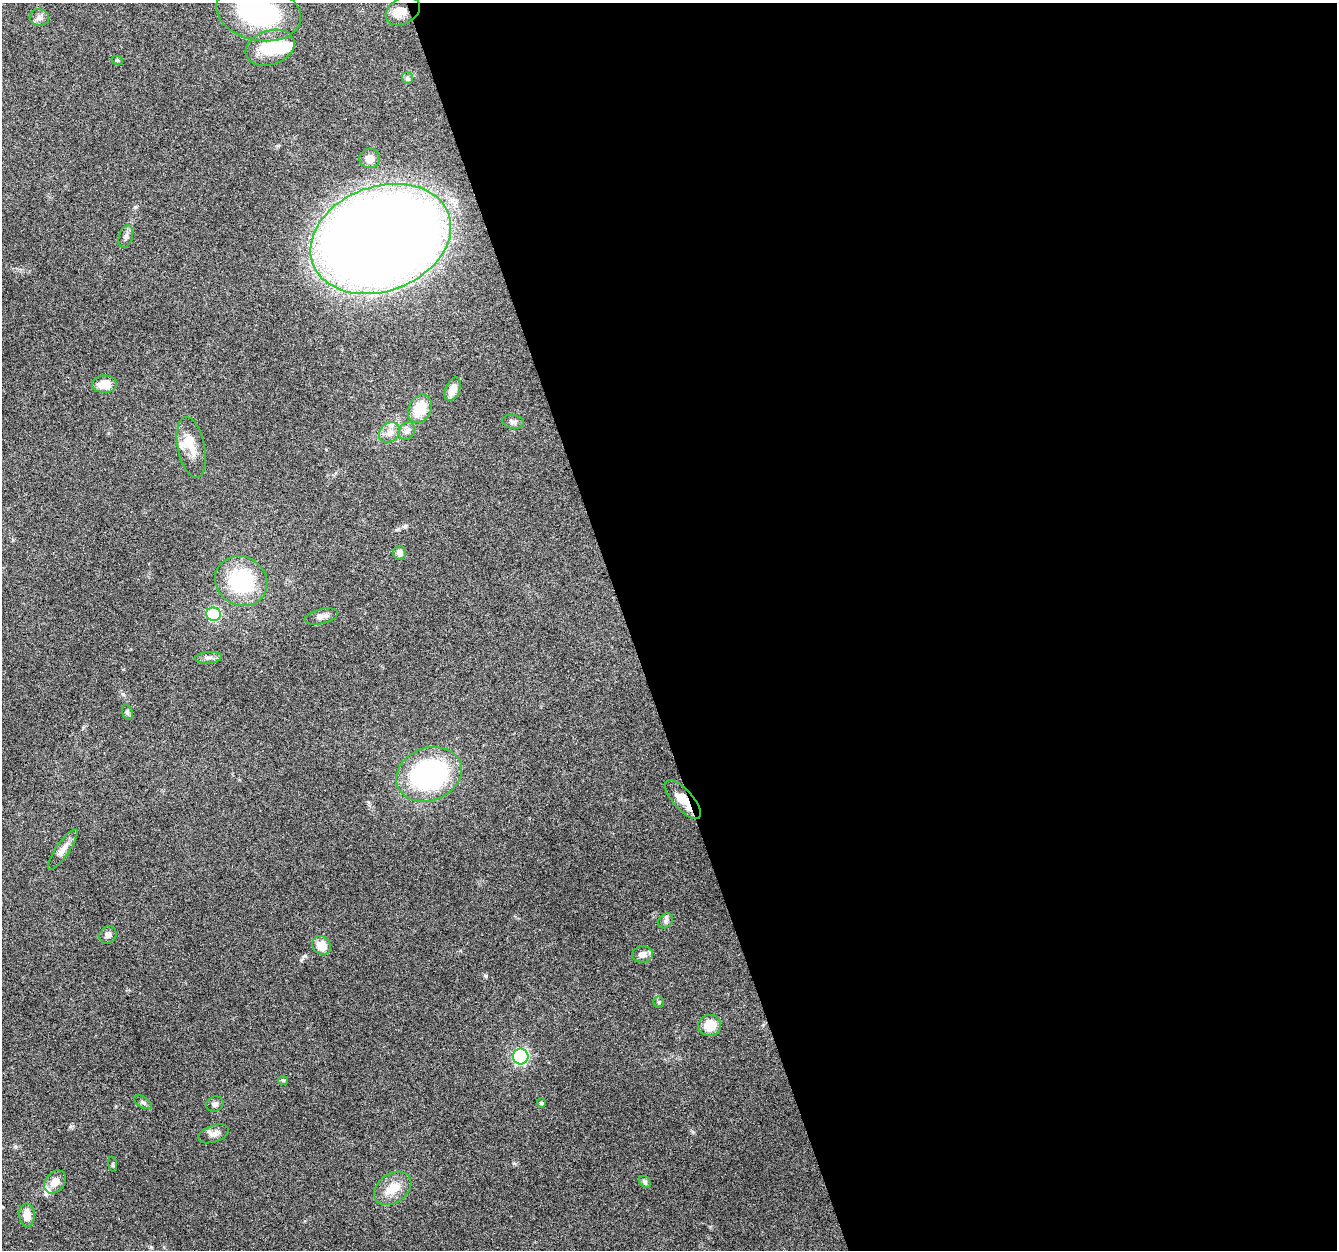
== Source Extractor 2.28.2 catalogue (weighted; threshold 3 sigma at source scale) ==
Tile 8 of 4 x 4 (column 4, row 2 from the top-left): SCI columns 4006-5340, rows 2553-3800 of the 5340 x 5160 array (HDU 1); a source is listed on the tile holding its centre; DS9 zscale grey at full resolution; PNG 1339 x 1252 px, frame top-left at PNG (2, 3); each listed source drawn as its Kron ellipse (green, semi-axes under 4 px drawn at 4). Shown black and unused: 53% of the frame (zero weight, under 4 of 8 exposures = <1% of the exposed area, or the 3 px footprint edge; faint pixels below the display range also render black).
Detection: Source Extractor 2.28.2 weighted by HDU 2 'WHT'; one run over the whole footprint, this tile lists its part. Background 0.0853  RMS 0.0039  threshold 0.0161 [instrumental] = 3 sigma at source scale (4.09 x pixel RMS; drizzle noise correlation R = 1.36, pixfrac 0.8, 0.0396/0.0396 arcsec/px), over >= 5 px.
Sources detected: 45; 1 inside a brighter object's white glare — neither listed nor drawn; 2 inside a brighter listed object's ellipse — not listed separately; the other 42 listed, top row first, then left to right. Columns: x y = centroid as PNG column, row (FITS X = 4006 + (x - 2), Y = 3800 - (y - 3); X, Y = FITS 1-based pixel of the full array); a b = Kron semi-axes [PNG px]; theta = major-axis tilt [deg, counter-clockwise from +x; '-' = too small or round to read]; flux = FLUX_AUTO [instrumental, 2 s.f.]
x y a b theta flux
403 11 18 13 29 5.3
259 12 43 28 -12 52
39 17 10 8 -14 1.6
270 48 25 17 19 14
117 60 6 3 -18 0.41
407 78 6 5 - 0.67
370 158 10 9 - 2.5
126 237 11 6 73 1.3
381 239 72 52 20 670
105 384 12 8 1 5.9
453 389 12 7 67 3.8
420 409 15 11 64 11
513 422 11 7 -11 1.2
407 431 9 7 62 1.6
389 432 11 9 40 2.6
191 447 31 13 -78 6.7
399 553 7 6 - 1.8
241 581 27 24 -35 30
213 614 7 7 - 22
321 616 17 7 14 2.1
208 658 13 6 5 1.4
127 712 8 5 -72 0.67
429 774 34 26 21 75
683 800 24 10 -48 6.4
63 849 24 6 56 2.8
665 921 8 6 43 1.1
108 935 9 8 - 1.3
322 945 10 8 -43 5.7
642 954 10 8 3 2.4
659 1002 5 5 - 0.54
710 1025 11 10 - 7.4
521 1056 8 8 - 49
283 1080 5 4 - 0.43
143 1102 10 5 -32 0.83
541 1103 5 4 - 0.42
215 1104 9 7 18 1.2
213 1134 16 8 19 2
113 1164 8 4 -82 0.52
55 1182 13 9 52 3.8
645 1182 6 5 - 0.69
393 1188 20 14 35 6.8
27 1215 11 7 -85 4.2
Overlapping masked pixels (flux is a lower limit): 1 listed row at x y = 683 800
Isophote crosses this tile's border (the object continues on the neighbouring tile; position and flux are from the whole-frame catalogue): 1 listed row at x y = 259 12
Unlisted compact peaks at least as high as the median listed source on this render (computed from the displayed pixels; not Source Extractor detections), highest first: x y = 123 694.